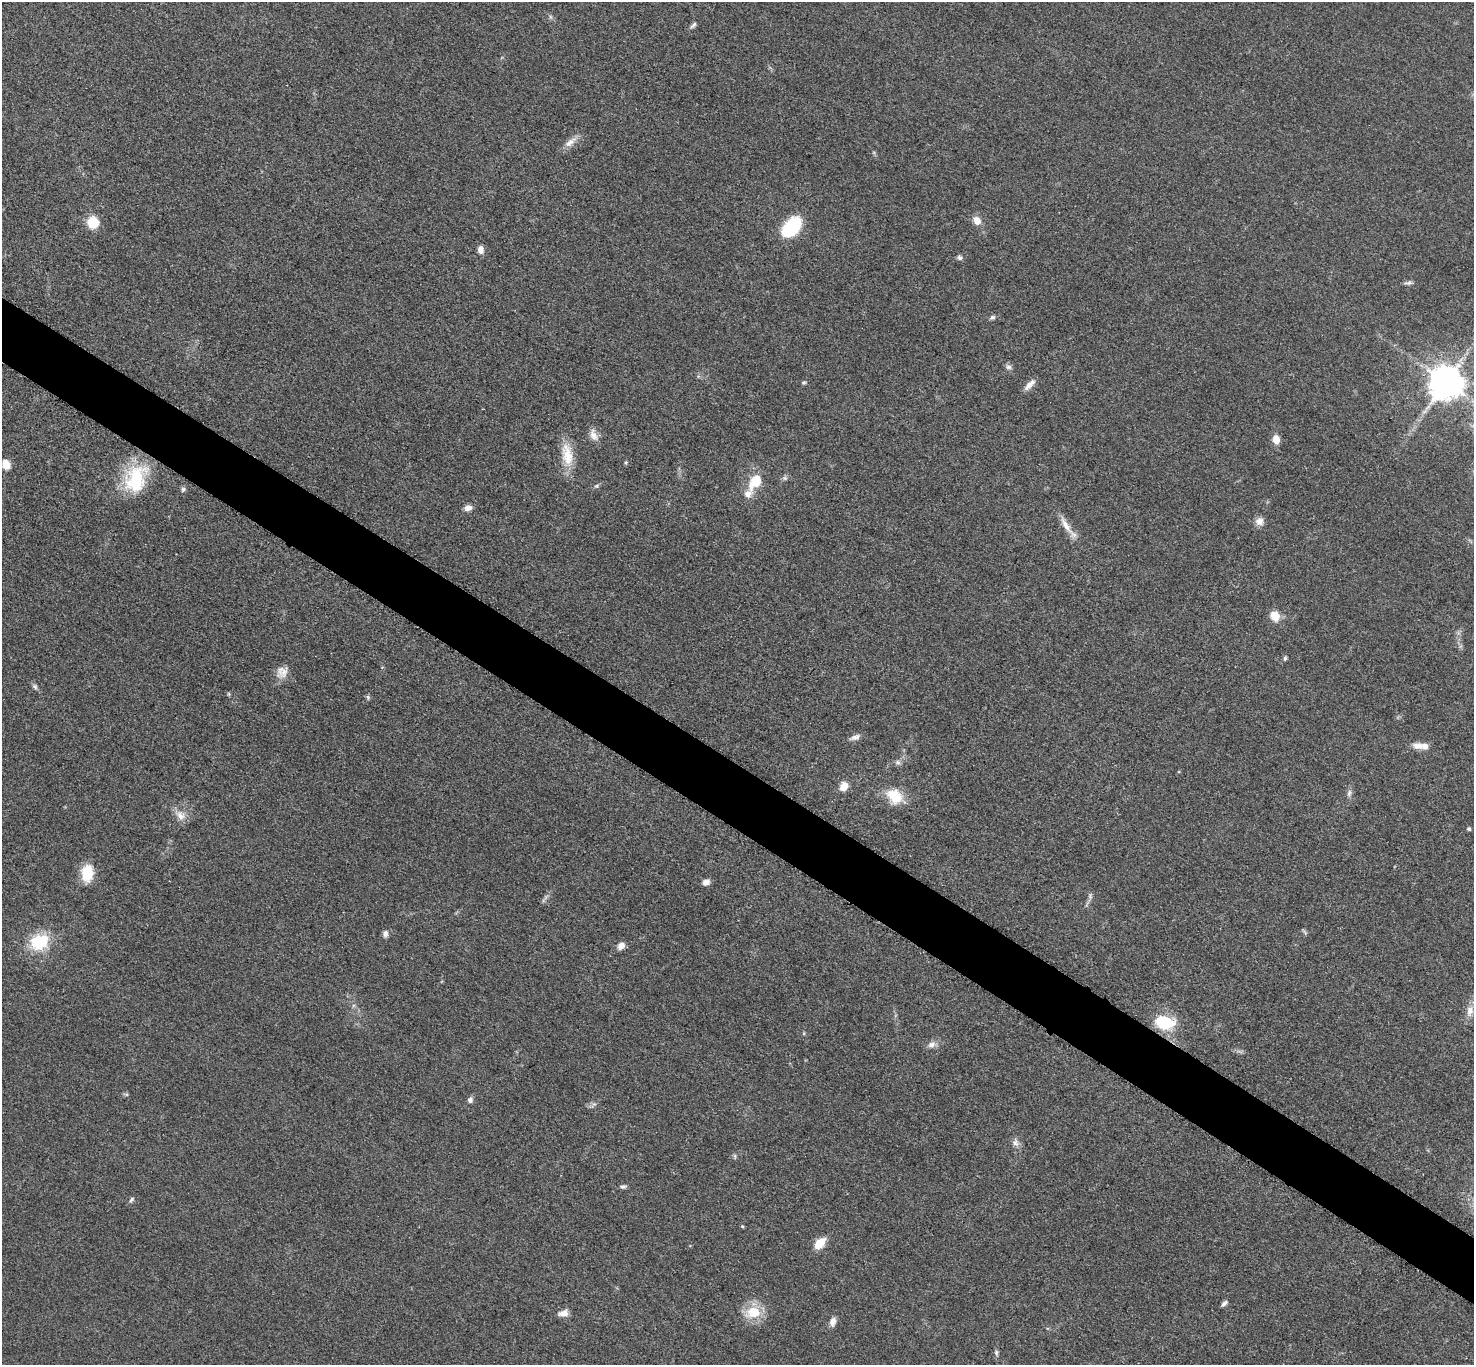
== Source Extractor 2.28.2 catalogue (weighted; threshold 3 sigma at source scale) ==
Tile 6 of 4 x 4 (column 2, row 2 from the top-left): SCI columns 1485-2956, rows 2888-4250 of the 5909 x 5914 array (HDU 1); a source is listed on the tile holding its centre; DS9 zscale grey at full resolution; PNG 1476 x 1367 px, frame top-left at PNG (2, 2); no overlay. Shown black and unused: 5% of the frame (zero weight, under 3 of 5 exposures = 1% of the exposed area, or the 3 px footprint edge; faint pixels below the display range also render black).
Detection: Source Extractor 2.28.2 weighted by HDU 2 'WHT'; one run over the whole footprint, this tile lists its part. Background 0.0536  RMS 0.0058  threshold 0.0259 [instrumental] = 3 sigma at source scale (4.5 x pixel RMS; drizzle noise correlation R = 1.50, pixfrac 1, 0.05/0.05 arcsec/px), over >= 5 px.
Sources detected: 69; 1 inside a brighter object's white glare — not listed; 2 inside a brighter listed object's ellipse — not listed separately; the other 66 listed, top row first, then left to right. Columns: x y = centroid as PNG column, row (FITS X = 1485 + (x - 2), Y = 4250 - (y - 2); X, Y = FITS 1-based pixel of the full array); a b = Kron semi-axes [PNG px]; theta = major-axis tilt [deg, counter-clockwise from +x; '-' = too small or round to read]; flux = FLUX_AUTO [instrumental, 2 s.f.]
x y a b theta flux
550 17 7 4 -88 0.97
693 25 12 5 44 1.7
571 142 22 8 40 5
977 221 10 8 -52 5.1
92 222 11 10 - 15
791 227 23 14 48 36
481 249 9 7 -77 3.3
959 257 7 6 - 1.6
1408 283 11 5 9 1.6
992 317 7 5 26 1.4
1009 367 9 6 -29 1.8
804 382 7 4 6 0.87
1445 382 10 9 - 1400
1030 385 17 6 45 4.1
594 435 17 9 -70 4.4
1276 439 10 8 -81 5.3
567 455 34 14 -81 14
626 462 5 5 - 0.83
6 465 9 7 -72 7.8
135 478 38 26 46 34
785 478 7 6 - 1.5
755 482 20 12 53 15
596 486 6 5 - 0.97
183 489 7 6 - 1.3
468 508 9 6 14 3.4
1259 521 11 10 - 3.9
1066 525 29 8 -57 7.3
1275 616 12 10 -58 7.7
1285 658 6 4 81 1.1
282 672 18 15 53 6.4
35 686 8 6 -41 1.5
229 694 6 4 -89 0.65
368 697 6 4 -48 1
855 737 15 7 19 2.8
1417 746 14 9 -16 4.6
898 762 7 7 - 1.7
844 786 10 8 62 6.8
1349 793 10 6 75 1.9
895 796 22 17 -41 15
180 815 15 11 -51 5.7
1469 829 5 4 - 0.96
87 873 19 13 85 15
706 882 8 6 26 3.8
1090 896 10 6 81 1.7
546 897 8 4 53 1.5
1305 932 9 3 -46 0.9
385 934 9 7 83 2.3
39 942 22 18 22 26
621 946 10 7 57 3.5
1470 1011 17 9 77 5.1
1165 1022 21 14 -9 25
804 1033 5 3 - 0.58
932 1044 12 8 20 3.2
126 1094 6 4 -18 0.88
470 1100 7 6 - 2
1015 1143 11 9 -60 3.2
735 1156 8 4 -82 0.96
623 1186 8 5 5 1.5
131 1199 7 5 46 1.3
742 1226 5 3 - 0.65
820 1243 13 8 46 10
1224 1303 8 4 41 1.9
753 1312 17 12 9 17
563 1313 10 7 13 4.9
833 1322 12 7 77 3.2
996 1353 8 5 -81 1.3